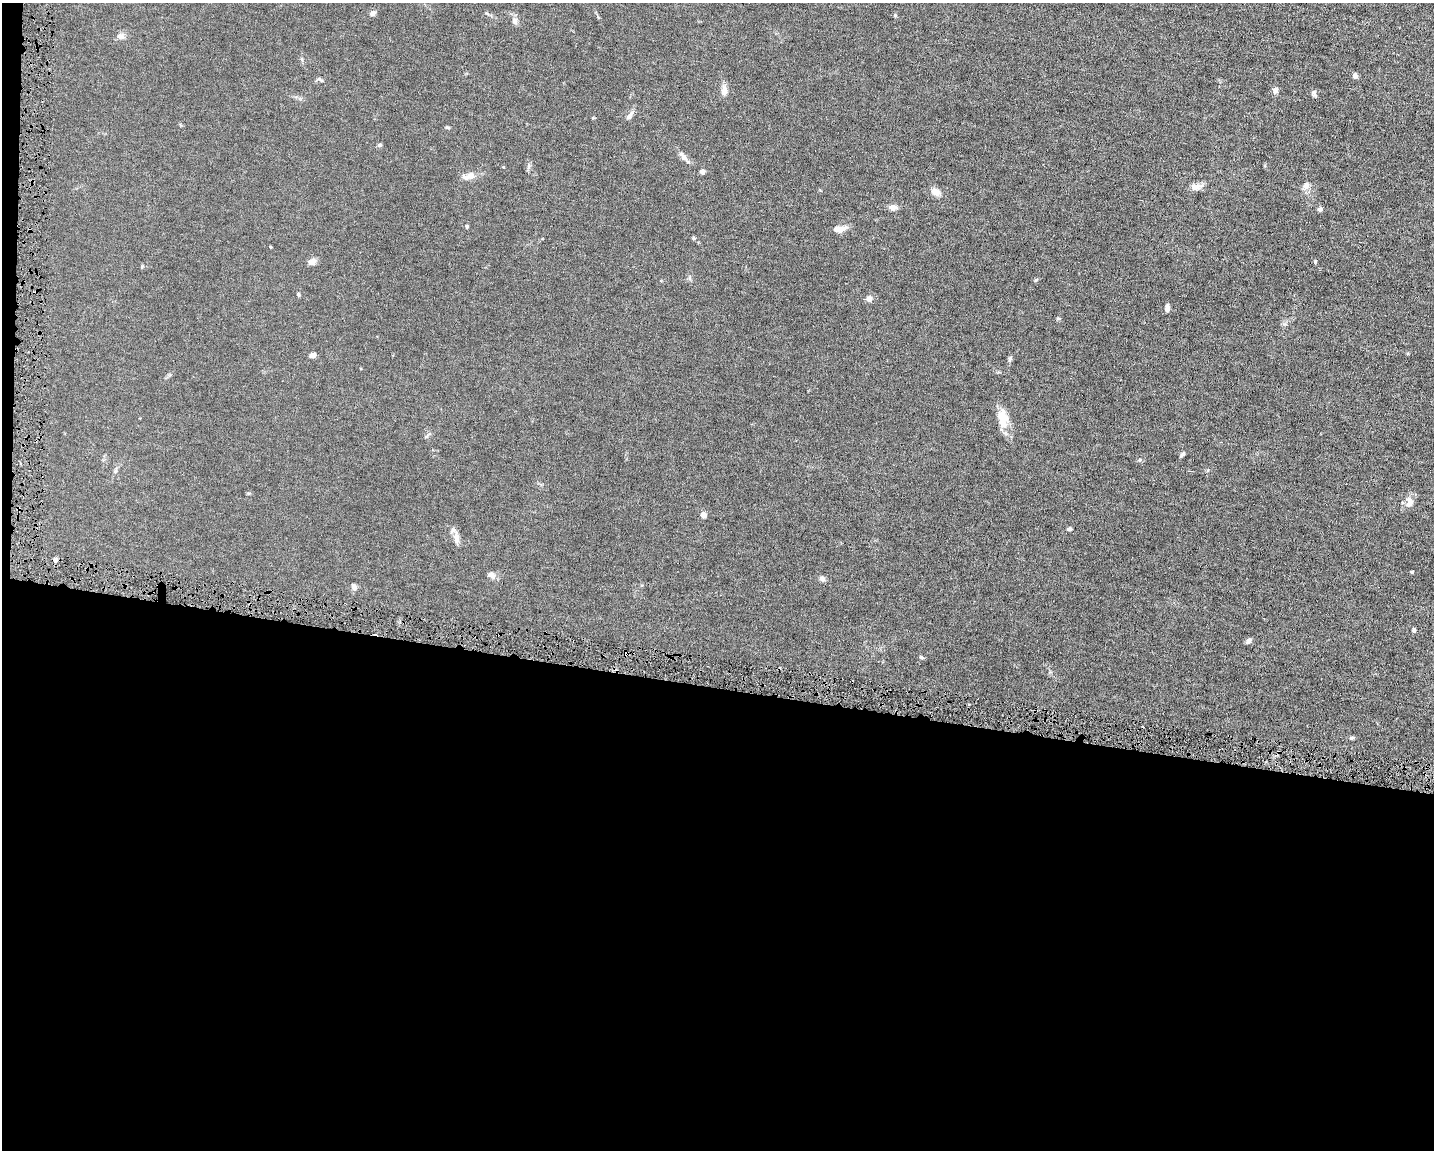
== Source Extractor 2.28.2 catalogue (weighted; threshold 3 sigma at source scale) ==
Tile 10 of 3 x 4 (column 1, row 4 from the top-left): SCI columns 219-1650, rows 1-1148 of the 4623 x 4591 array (HDU 1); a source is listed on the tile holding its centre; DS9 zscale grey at full resolution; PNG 1436 x 1152 px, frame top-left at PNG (2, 3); no overlay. Shown black and unused: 41% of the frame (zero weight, under 4 of 8 exposures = <1% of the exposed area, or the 3 px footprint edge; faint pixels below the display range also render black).
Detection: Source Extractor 2.28.2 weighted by HDU 2 'WHT'; one run over the whole footprint, this tile lists its part. Background 0.0144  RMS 0.0024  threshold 0.00972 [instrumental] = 3 sigma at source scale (4.09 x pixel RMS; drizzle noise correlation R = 1.36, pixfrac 0.8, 0.05/0.05 arcsec/px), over >= 5 px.
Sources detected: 50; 1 cosmic-ray / hot-pixel residue — not listed; the other 49 listed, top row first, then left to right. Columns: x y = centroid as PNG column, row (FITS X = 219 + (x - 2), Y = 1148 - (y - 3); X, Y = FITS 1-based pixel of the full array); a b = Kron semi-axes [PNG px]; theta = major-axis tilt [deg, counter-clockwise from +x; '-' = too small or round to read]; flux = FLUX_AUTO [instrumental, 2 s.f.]
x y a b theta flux
373 13 7 6 - 0.7
515 21 9 7 -80 0.77
120 36 8 8 - 0.91
1355 76 6 6 - 0.63
724 90 13 8 -87 1.3
1275 90 8 7 - 0.76
1314 93 8 6 -71 0.5
629 116 12 6 54 0.82
448 127 7 3 -1 0.27
380 145 6 5 - 0.28
683 157 16 7 -54 1.1
528 166 9 4 81 0.47
702 172 5 5 - 0.66
469 176 16 8 15 1.7
1306 185 10 8 57 0.88
1196 187 13 10 0 1.2
936 192 12 9 -21 1.4
893 207 11 7 -6 0.94
1320 209 6 6 - 0.41
467 226 5 4 - 0.27
839 229 17 7 6 1.7
694 238 5 5 - 0.24
270 247 4 3 - 0.14
312 262 9 7 30 1.1
690 278 6 4 -71 0.33
298 294 5 4 - 0.27
869 299 6 6 - 0.95
1167 308 7 5 84 0.94
313 355 6 5 - 0.91
1010 359 10 5 71 0.42
1003 419 26 11 -84 3.7
426 437 6 3 19 0.27
1182 454 8 4 47 0.39
115 471 6 5 - 0.36
1409 502 14 9 86 1.5
18 509 4 4 - 0.41
703 515 5 4 - 2
1069 529 7 4 0 0.37
456 538 18 7 -86 1.4
55 560 4 4 - 1
1412 572 4 3 - 0.21
491 575 9 8 - 0.95
822 578 7 6 - 0.69
354 587 8 6 -67 0.77
1414 630 5 4 - 0.39
1249 641 7 5 52 0.64
626 654 5 4 - 0.5
921 657 7 3 -35 0.29
1352 738 6 4 2 0.34
Overlapping masked pixels (flux is a lower limit): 2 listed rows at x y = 18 509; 626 654
Unlisted compact peaks at least as high as the median listed source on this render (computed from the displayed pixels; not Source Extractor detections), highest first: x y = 895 15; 1036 280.